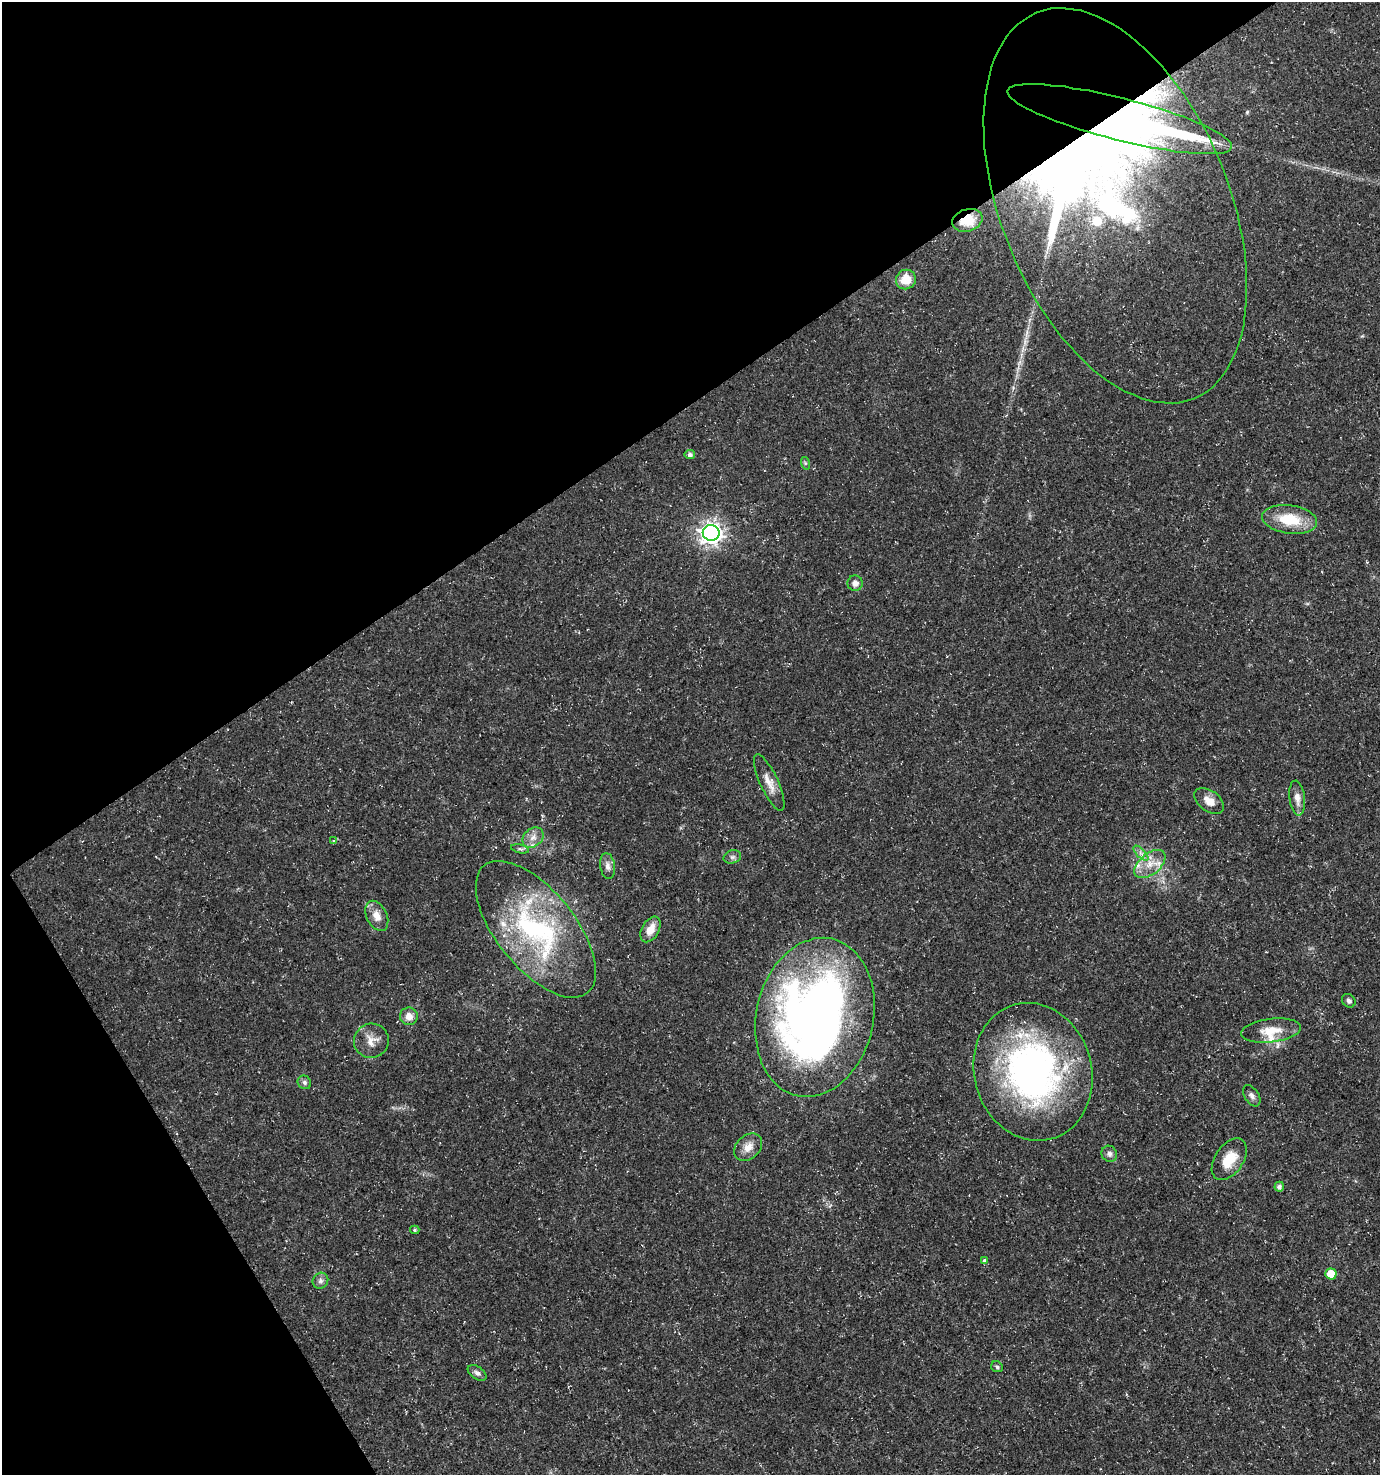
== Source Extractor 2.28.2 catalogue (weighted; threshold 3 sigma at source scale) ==
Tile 5 of 4 x 4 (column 1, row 2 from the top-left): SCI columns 120-1497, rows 2952-4424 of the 5812 x 5898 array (HDU 1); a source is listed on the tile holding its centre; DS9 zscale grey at full resolution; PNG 1382 x 1477 px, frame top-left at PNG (2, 2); each listed source drawn as its Kron ellipse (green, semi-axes under 4 px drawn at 4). Shown black and unused: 33% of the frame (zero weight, under 3 of 5 exposures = <1% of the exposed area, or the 3 px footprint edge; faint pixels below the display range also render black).
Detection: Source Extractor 2.28.2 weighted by HDU 2 'WHT'; one run over the whole footprint, this tile lists its part. Background 0.0146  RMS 0.0018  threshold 0.00822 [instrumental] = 3 sigma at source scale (4.5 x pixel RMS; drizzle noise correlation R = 1.50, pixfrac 1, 0.0396/0.0396 arcsec/px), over >= 5 px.
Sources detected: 47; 2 inside a brighter object's white glare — neither listed nor drawn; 5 inside a brighter listed object's ellipse — not listed separately; the other 40 listed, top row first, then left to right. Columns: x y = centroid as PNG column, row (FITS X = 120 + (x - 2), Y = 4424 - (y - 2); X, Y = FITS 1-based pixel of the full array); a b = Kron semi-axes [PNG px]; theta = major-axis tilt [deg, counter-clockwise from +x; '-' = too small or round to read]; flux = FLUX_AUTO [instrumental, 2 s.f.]
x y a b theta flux
1120 119 116 21 -14 130
1115 206 208 114 -68 130
967 220 15 11 17 3.3
906 279 10 9 - 3.3
690 455 5 4 - 0.58
805 463 6 4 -72 0.28
1290 519 28 14 -8 6.7
711 533 8 8 - 130
855 583 8 7 - 1
769 782 31 9 -65 2.2
1297 798 17 7 -83 1.5
1209 801 17 10 -36 1.9
533 837 11 9 42 1.4
333 841 4 3 - 0.21
520 849 9 4 -12 0.41
1141 853 9 3 -45 0.56
732 857 9 6 14 0.55
1150 864 18 10 39 3
607 866 13 7 -82 0.98
377 916 16 10 -63 2
536 929 82 39 -51 34
650 929 14 8 60 2.3
1349 1001 7 6 - 0.57
409 1016 9 8 - 1.5
815 1017 80 58 77 140
1271 1031 30 12 7 3.8
371 1041 17 17 - 2.3
1033 1072 70 59 -74 65
304 1082 7 6 - 0.48
1252 1096 12 7 -58 0.76
748 1147 16 11 43 1.9
1109 1154 8 7 - 0.75
1229 1159 23 14 56 4.3
1279 1187 5 4 - 0.65
415 1230 5 4 - 0.26
985 1261 3 3 - 0.78
1331 1274 5 5 - 4.2
320 1281 8 7 - 0.63
997 1367 6 5 - 0.38
477 1373 10 6 -35 0.66
Overlapping masked pixels (flux is a lower limit): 3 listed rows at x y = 1120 119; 1115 206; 967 220